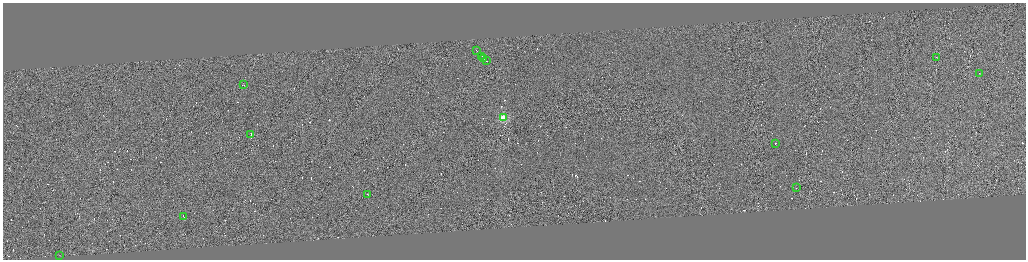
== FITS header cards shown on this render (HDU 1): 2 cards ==
NAXIS1  =                 4093
NAXIS2  =                 1030

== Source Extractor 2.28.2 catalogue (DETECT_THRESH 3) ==
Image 4093 x 1030 px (HDU 1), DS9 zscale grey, zoomed out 1/4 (1 PNG px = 4 x 4 image px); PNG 1028 x 262 px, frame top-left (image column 3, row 1029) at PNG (3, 3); each listed source drawn as its Kron ellipse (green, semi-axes under 4 px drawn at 4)
Background -0.411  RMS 4.2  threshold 12.5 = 3 sigma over >= 5 px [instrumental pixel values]
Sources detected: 419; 405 cannot appear on this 1/4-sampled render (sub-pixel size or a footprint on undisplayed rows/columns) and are neither listed nor drawn; the other 14 listed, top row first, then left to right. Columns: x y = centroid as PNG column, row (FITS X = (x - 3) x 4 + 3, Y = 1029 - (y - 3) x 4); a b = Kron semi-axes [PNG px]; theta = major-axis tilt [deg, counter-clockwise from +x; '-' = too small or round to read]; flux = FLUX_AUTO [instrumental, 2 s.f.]
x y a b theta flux
477 51 2 1 - 29000
482 56 3 1 - 26000
484 58 3 1 - 32000
937 58 2 1 - 19000
486 61 3 1 - 25000
979 73 2 1 - 12000
244 85 2 1 - 12000
503 118 2 2 - 130000
251 135 3 1 - 34000
775 144 2 1 - 18000
796 188 2 1 - 6700
368 194 2 1 - 22000
183 216 2 1 - 15000
60 255 2 1 - 14000
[405 sub-pixel or undisplayed-footprint detections neither listed nor drawn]